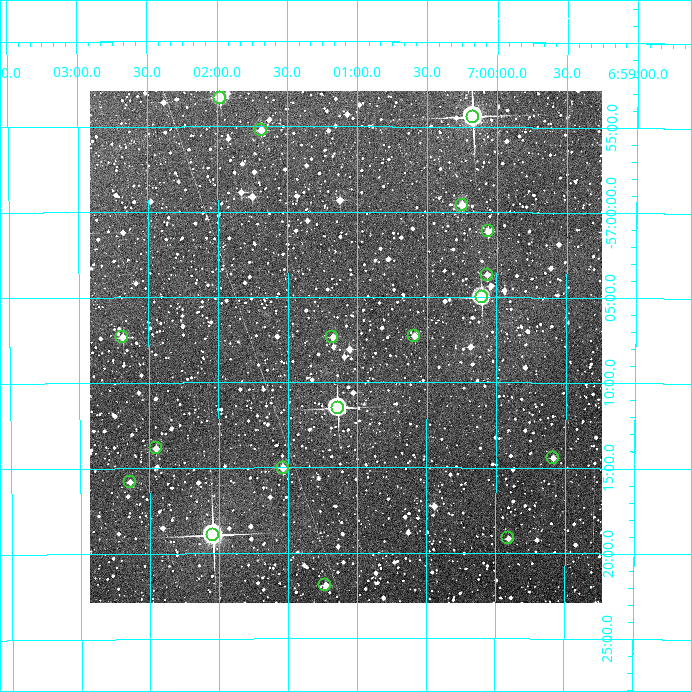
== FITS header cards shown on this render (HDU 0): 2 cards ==
NAXIS1  =                  512
NAXIS2  =                  512

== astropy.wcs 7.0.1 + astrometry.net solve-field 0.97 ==
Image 512 x 512 px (HDU 0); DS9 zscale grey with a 90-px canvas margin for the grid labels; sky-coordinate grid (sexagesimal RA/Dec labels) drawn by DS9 from the SOLVED WCS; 18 Tycho-2 reference stars matched to detected sources circled (green)
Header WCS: RA---TAN/DEC--TAN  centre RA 07:01:05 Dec -57:08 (105.27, -57.13 deg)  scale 3.52 arcsec/px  FOV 30.0' x 30.0'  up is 0 deg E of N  parity normal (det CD < 0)
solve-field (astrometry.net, Tycho-2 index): VERIFIED the header's WCS against the Tycho-2 star catalogue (verified at 2 index scales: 9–18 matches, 0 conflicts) and refined it, rather than solving blind
Solved WCS: RA---TAN-SIP/DEC--TAN-SIP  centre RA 07:01:05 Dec -57:08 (105.27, -57.13 deg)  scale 3.51 arcsec/px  FOV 30.0' x 30.0'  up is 0 deg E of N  parity normal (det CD < 0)
The solver's refit moves the header's centre by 1.3 arcsec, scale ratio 0.9991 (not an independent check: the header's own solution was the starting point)
Tycho-2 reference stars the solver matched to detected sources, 18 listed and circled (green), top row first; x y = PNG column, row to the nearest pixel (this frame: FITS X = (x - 90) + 1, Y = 512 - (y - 91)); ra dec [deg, ICRS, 3 dp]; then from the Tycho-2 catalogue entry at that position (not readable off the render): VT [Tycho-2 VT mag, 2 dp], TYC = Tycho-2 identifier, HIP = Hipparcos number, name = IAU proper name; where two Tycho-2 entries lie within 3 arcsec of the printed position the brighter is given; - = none
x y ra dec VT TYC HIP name
220 98 105.495 -56.889 10.46 8545-2009-1 - -
473 117 105.043 -56.907 7.91 8545-1628-1 - -
261 130 105.422 -56.920 11.34 8545-933-1 - -
462 205 105.062 -56.993 10.75 8545-44-1 - -
488 231 105.015 -57.019 10.85 8545-328-1 - -
487 275 105.017 -57.061 11.49 8545-648-1 - -
482 297 105.027 -57.083 9.33 8545-376-1 - -
414 336 105.147 -57.121 11.17 8545-259-1 - -
122 337 105.672 -57.123 11.02 8545-498-1 - -
332 337 105.294 -57.123 11.54 8545-226-1 - -
338 408 105.285 -57.192 8.51 8545-1007-1 33807 -
156 448 105.613 -57.231 11.42 8545-637-1 - -
553 458 104.897 -57.240 12.09 8545-903-1 - -
283 468 105.384 -57.250 11.20 8545-500-1 - -
130 482 105.660 -57.263 11.41 8545-1277-1 - -
213 535 105.511 -57.316 7.36 8545-1837-1 33887 -
508 538 104.977 -57.319 11.99 8545-717-1 - -
325 585 105.308 -57.365 11.36 8545-1101-1 - -